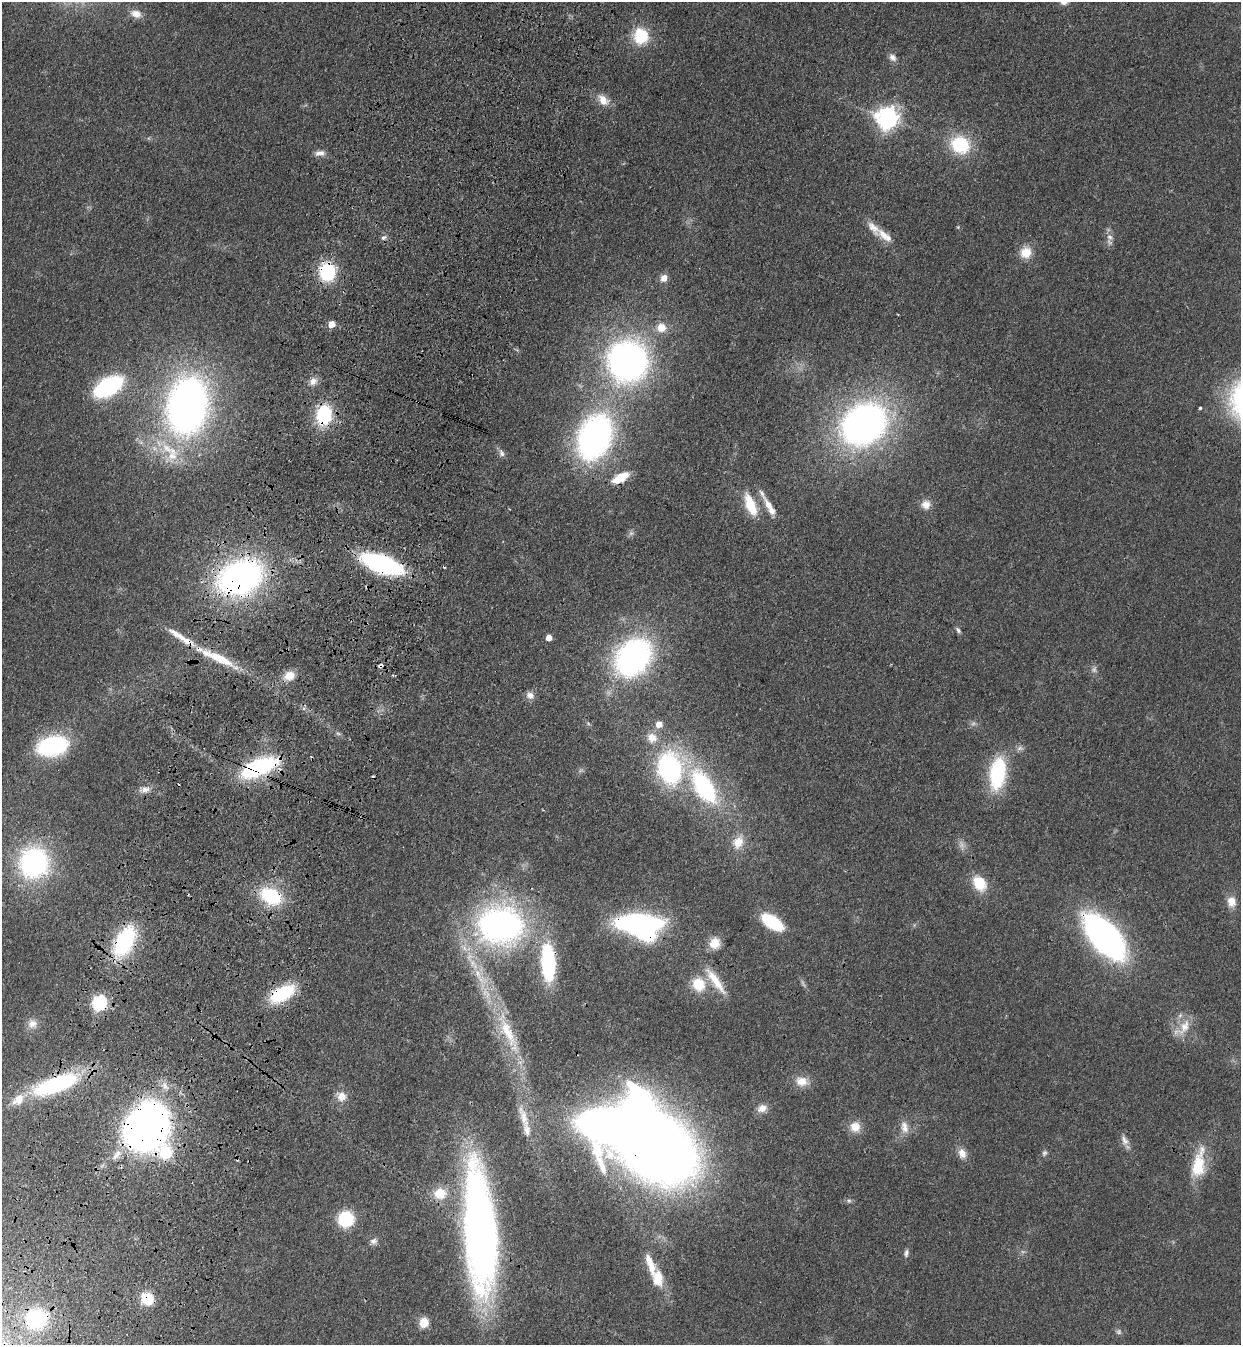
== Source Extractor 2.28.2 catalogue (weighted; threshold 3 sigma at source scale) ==
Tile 7 of 4 x 4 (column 3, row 2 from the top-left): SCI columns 2724-3962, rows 2730-4072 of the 5574 x 5458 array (HDU 1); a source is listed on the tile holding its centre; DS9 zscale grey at full resolution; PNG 1243 x 1347 px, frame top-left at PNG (2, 2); no overlay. Shown black and unused: <1% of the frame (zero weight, under 3 of 4 exposures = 6% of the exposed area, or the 3 px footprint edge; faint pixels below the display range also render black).
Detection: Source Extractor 2.28.2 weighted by HDU 2 'WHT'; one run over the whole footprint, this tile lists its part. Background 0.0826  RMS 0.0066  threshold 0.0298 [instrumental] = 3 sigma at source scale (4.5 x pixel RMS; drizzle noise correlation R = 1.50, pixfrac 1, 0.05/0.05 arcsec/px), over >= 5 px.
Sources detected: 122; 6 too faint to see at this stretch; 4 inside a brighter object's white glare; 5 cosmic-ray / hot-pixel residue — not listed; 10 inside a brighter listed object's ellipse — not listed separately; the other 97 listed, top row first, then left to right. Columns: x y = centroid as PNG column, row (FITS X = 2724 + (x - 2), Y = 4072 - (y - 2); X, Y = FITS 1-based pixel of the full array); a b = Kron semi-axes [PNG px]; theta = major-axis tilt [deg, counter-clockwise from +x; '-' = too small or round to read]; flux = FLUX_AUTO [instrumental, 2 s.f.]
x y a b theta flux
136 14 16 10 -15 6.3
641 36 18 16 -81 26
893 57 11 7 -45 3.5
603 100 19 11 -45 8.2
888 118 8 8 - 440
960 145 23 20 -24 35
320 153 13 7 2 4
958 227 4 4 - 0.71
885 236 25 10 -38 9.4
384 237 9 6 25 2.1
1110 237 11 8 -49 3.7
1026 252 15 14 - 10
327 272 16 14 87 45
664 278 9 8 - 4.9
331 324 6 5 - 7.3
661 327 11 10 - 9.5
628 361 32 31 - 280
313 381 12 9 55 4.7
108 386 20 11 30 120
187 406 40 30 80 390
1200 408 3 3 - 0.79
324 415 17 13 79 50
864 424 38 30 35 340
595 437 36 24 69 260
167 448 21 9 -45 12
501 453 12 7 -72 2.7
620 478 18 9 27 17
926 504 12 12 - 5.9
750 505 26 11 -68 21
769 506 23 8 -63 8.4
382 564 31 12 -20 140
444 567 3 2 - 0.82
240 578 35 25 23 270
958 630 9 4 -50 1.7
177 635 30 8 -33 11
549 637 5 5 - 6.9
633 657 31 23 52 220
221 659 40 10 -28 24
289 676 13 11 20 8.3
530 695 11 9 -32 4
659 724 6 6 - 6.6
338 733 7 4 -2 1.2
652 738 14 13 - 8.3
52 746 28 17 13 76
1020 748 10 6 10 2.4
259 767 43 17 23 73
669 768 28 21 -75 120
998 773 29 14 82 62
704 787 40 19 -59 85
145 789 12 8 15 4.7
738 842 18 13 66 10
34 862 28 26 77 120
979 883 20 14 -59 17
271 896 22 15 -28 44
1231 901 12 9 -76 8
772 922 22 11 -34 36
639 924 30 16 -11 250
500 925 45 37 -5 230
1104 937 37 18 -48 300
124 941 29 15 62 78
715 943 13 12 - 9.8
548 962 34 12 -86 79
478 974 23 9 -61 14
715 981 42 10 -54 15
699 984 17 16 - 18
282 994 28 14 27 40
99 1003 7 6 - 140
32 1024 13 11 6 5.3
1183 1028 30 13 43 12
507 1031 65 16 -66 45
802 1081 17 12 -13 8.9
55 1085 48 15 19 90
165 1086 13 10 -59 5.7
341 1096 13 12 - 7.2
762 1108 14 10 28 5.4
524 1117 35 11 -71 12
855 1127 13 13 - 8.9
904 1127 18 11 -76 6.8
143 1131 25 23 -28 380
1124 1140 16 9 -68 4.6
657 1148 66 52 -24 830
166 1153 42 27 -63 41
962 1153 13 10 -72 6
1044 1153 9 6 61 1.8
117 1154 17 9 52 7.3
1198 1164 36 14 79 27
440 1193 18 15 0 15
849 1201 6 5 - 1.4
346 1219 11 10 - 52
480 1231 98 23 -85 520
373 1241 9 8 - 3
906 1253 10 6 81 2.2
650 1264 33 10 -71 15
147 1299 14 12 -40 16
36 1319 22 20 11 56
424 1322 10 9 - 9.5
1119 1332 8 7 - 1.7
Overlapping masked pixels (flux is a lower limit): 18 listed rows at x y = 327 272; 324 415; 382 564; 240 578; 259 767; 271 896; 639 924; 1104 937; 124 941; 548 962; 282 994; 99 1003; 55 1085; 143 1131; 657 1148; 166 1153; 147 1299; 36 1319